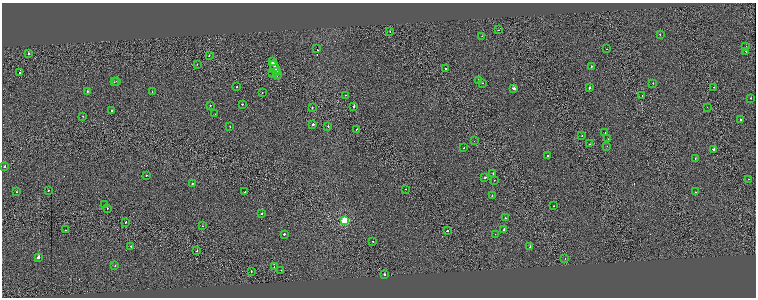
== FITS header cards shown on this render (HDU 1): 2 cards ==
NAXIS1  =                 1508
NAXIS2  =                  591

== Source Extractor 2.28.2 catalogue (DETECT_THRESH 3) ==
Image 1508 x 591 px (HDU 1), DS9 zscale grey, zoomed out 1/2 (1 PNG px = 2 x 2 image px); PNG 758 x 300 px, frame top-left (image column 1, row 590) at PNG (2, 3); each listed source drawn as its Kron ellipse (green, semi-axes under 4 px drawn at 4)
Background 0.00253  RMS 0.099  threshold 0.296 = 3 sigma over >= 5 px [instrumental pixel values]
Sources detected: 101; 7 cannot appear on this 1/2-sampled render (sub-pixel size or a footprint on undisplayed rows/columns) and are neither listed nor drawn; the other 94 listed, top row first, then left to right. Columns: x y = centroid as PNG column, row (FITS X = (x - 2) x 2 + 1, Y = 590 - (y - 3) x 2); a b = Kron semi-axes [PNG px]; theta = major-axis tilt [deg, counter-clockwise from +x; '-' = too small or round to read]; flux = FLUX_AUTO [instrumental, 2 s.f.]
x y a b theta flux
498 30 2 1 - 26
390 31 2 1 - 44
660 35 2 2 - 50
482 36 2 1 - 37
746 47 2 1 - 51
317 49 2 1 - 24000
606 49 2 2 - 49
746 51 2 2 - 66
28 54 2 2 - 68
209 55 2 1 - 52
272 62 3 2 - 290
197 64 2 1 - 34
591 67 2 2 - 60
275 68 7 2 -67 980
445 68 2 1 - 40
277 71 2 1 - 280
20 73 2 2 - 140
272 73 2 1 - 50
278 74 2 1 - 77
478 80 2 2 - 120
116 81 2 2 - 27
114 82 2 2 - 26
483 83 2 2 - 22
653 83 2 2 - 38
237 87 2 2 - 42
714 87 2 1 - 70
514 88 3 2 - 300
589 88 2 2 - 190
87 91 2 2 - 72
152 92 2 1 - 35
262 92 2 1 - 68
345 95 2 1 - 50
642 95 2 1 - 46
751 98 2 1 - 88
242 104 2 2 - 160
210 105 2 1 - 61
354 107 2 2 - 370
707 107 2 1 - 28
312 108 2 2 - 100
112 111 2 2 - 53
215 114 2 1 - 15
83 116 2 1 - 27
741 119 2 2 - 28
313 124 2 2 - 230
230 126 2 1 - 39
328 126 2 2 - 74
357 130 2 1 - 71
605 133 2 2 - 77
582 136 2 2 - 44
608 139 2 1 - 20
474 141 2 1 - 8.8
589 144 2 1 - 80
607 146 2 2 - 30
464 148 2 2 - 41
713 149 2 2 - 140
548 156 2 2 - 63
695 159 2 2 - 20
5 166 2 2 - 150
493 173 2 1 - 32
146 175 2 2 - 40
485 178 3 2 - 83
749 179 2 1 - 52
494 180 2 1 - 21
192 184 2 2 - 30
406 189 2 2 - 40
48 190 2 2 - 72
16 192 2 2 - 56
245 192 2 1 - 31
695 192 2 1 - 29
492 196 2 2 - 110
105 204 2 1 - 32
554 206 2 2 - 44
107 208 2 1 - 60
261 214 2 2 - 280
505 218 2 2 - 81
345 221 4 3 - 1200
126 222 2 2 - 110
202 226 2 2 - 63
504 229 3 2 - 120
66 230 2 2 - 72
447 231 2 2 - 90
284 234 2 2 - 120
495 234 2 2 - 24
373 241 2 1 - 83
131 246 2 1 - 44
530 247 2 2 - 58
197 250 2 1 - 64
39 257 2 2 - 2200
565 258 2 1 - 49
115 266 2 2 - 40
274 267 2 1 - 520
281 270 2 1 - 36
251 271 2 2 - 81
384 274 2 2 - 230
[7 sub-pixel or undisplayed-footprint detections neither listed nor drawn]